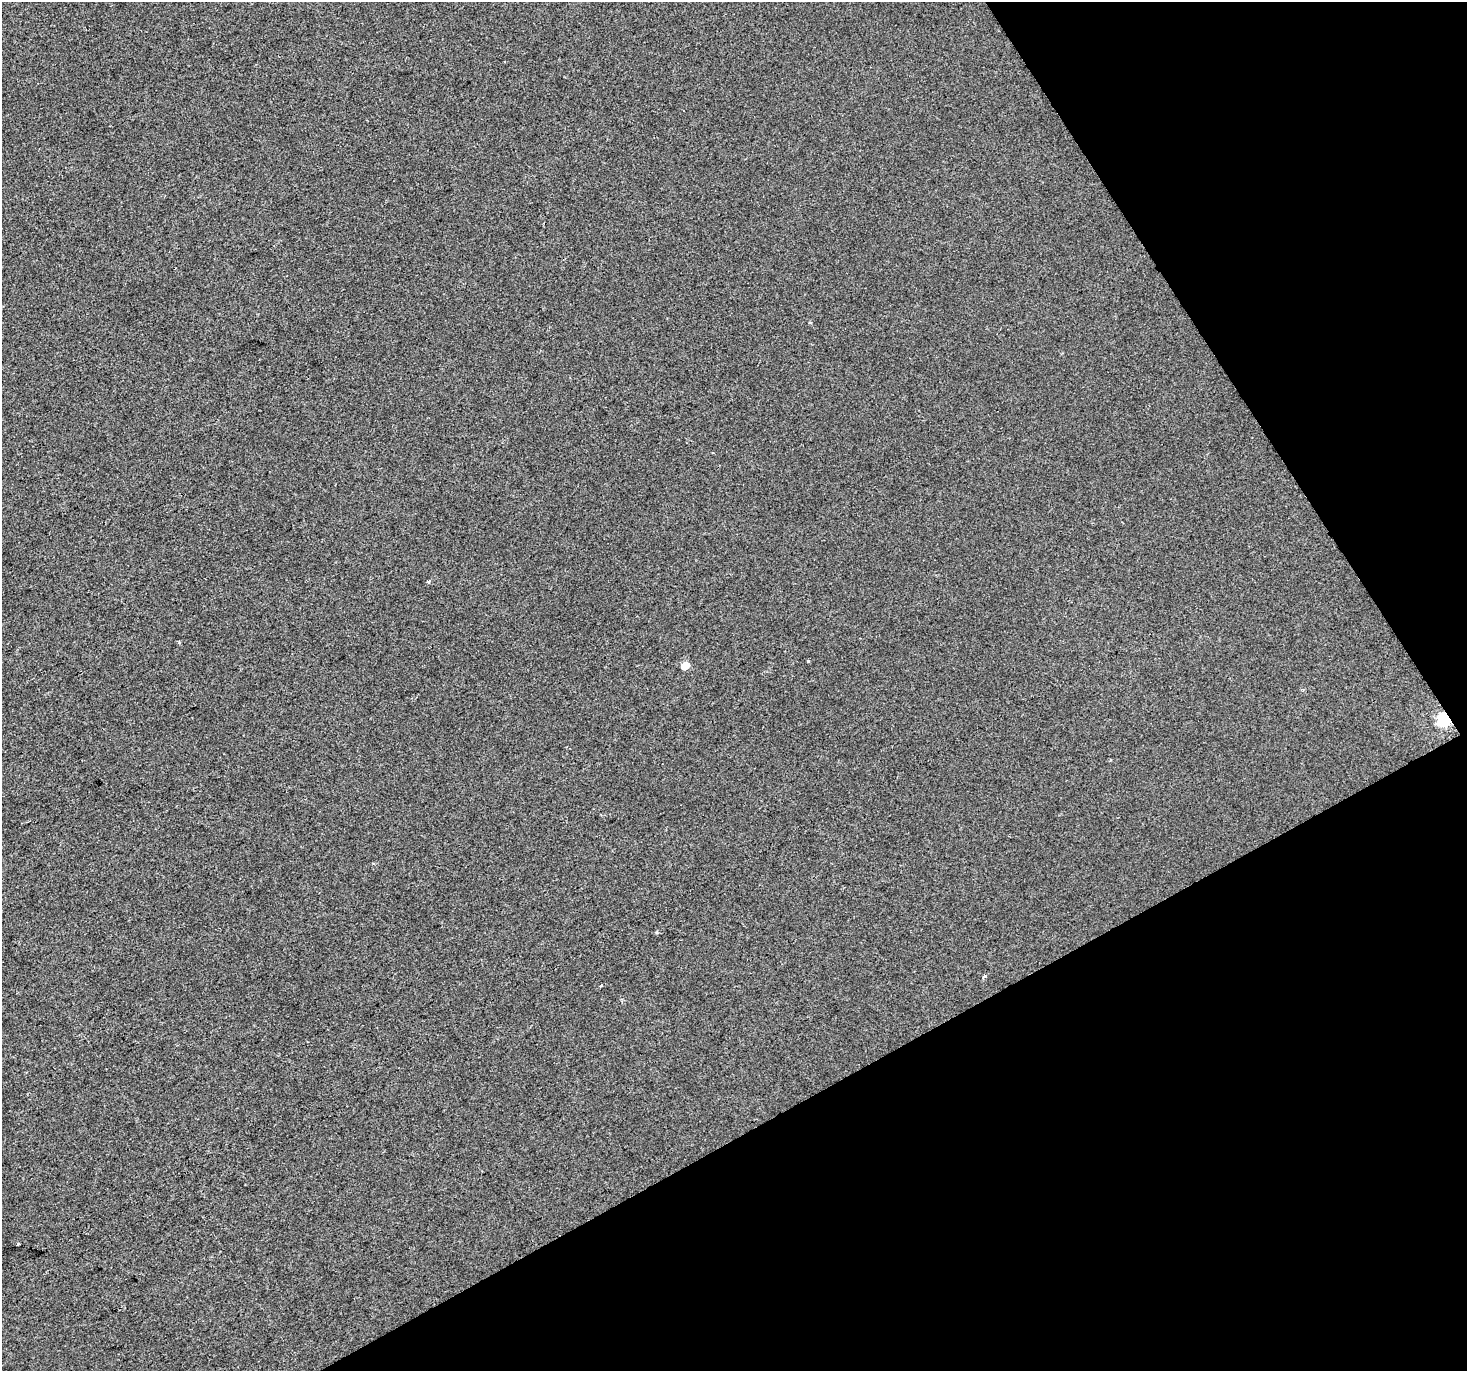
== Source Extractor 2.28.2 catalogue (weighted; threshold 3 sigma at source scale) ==
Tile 12 of 4 x 4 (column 4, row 3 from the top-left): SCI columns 4398-5862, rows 1545-2913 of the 5862 x 5765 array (HDU 1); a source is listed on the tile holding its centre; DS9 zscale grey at full resolution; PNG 1469 x 1373 px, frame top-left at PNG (2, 2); no overlay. Shown black and unused: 27% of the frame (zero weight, under 2 of 3 exposures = <1% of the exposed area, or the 3 px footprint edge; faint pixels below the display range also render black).
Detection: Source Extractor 2.28.2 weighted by HDU 2 'WHT'; one run over the whole footprint, this tile lists its part. Background -8.44e-04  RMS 0.0056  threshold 0.025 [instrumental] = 3 sigma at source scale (4.5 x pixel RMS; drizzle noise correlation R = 1.50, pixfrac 1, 0.0396/0.0396 arcsec/px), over >= 5 px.
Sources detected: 7; all 7 listed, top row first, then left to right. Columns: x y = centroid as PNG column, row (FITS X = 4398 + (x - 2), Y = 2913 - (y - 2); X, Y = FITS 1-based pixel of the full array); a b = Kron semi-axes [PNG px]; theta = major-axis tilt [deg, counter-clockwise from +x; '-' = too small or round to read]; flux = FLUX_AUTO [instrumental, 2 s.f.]
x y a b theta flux
428 582 3 3 - 0.81
808 661 3 3 - 0.64
685 665 5 4 - 12
1444 719 6 6 - 95
984 976 4 3 - 1.7
600 986 4 3 - 0.51
18 1244 4 2 - 1
Overlapping masked pixels (flux is a lower limit): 1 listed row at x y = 1444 719